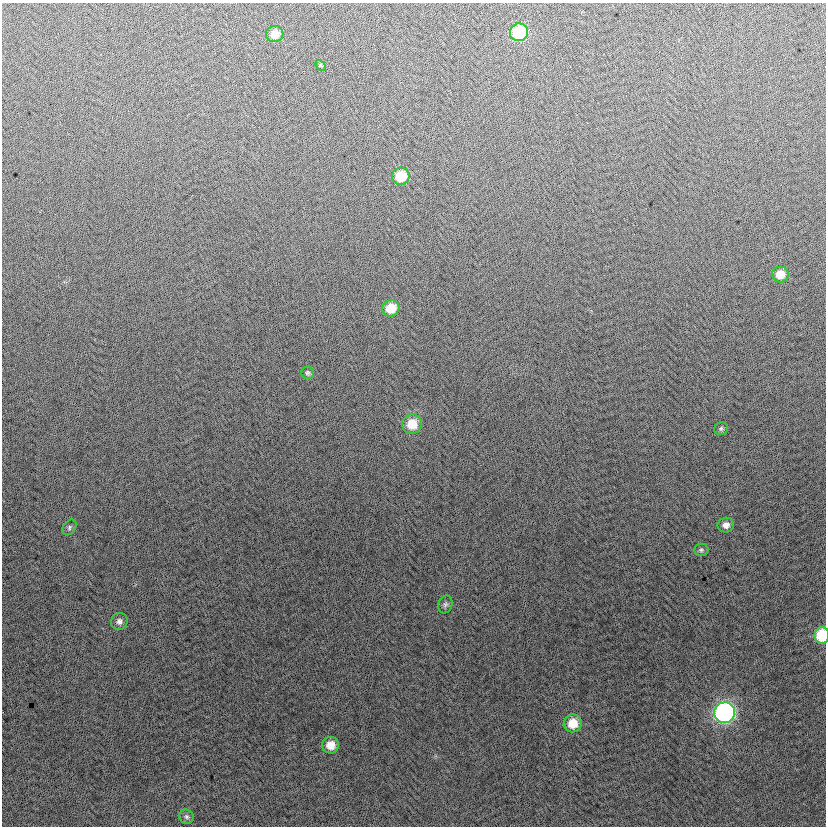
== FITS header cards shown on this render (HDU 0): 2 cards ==
NAXIS1  =                  824
NAXIS2  =                  824

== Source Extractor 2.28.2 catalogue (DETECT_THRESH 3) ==
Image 824 x 824 px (HDU 0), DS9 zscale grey, 1 PNG px = 1 image px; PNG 828 x 828 px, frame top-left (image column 1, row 824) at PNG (2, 3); each listed source drawn as its Kron ellipse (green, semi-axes under 4 px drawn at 4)
Background -0.759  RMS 13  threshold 38.6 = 3 sigma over >= 5 px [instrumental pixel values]
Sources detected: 19; all 19 listed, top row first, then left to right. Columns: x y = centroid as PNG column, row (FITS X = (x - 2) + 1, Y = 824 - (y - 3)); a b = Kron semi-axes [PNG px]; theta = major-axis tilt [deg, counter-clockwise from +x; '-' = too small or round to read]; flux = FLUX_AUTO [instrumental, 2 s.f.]
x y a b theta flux
519 32 9 9 - 57000
275 34 8 8 - 11000
321 65 6 4 -45 1200
401 176 9 8 - 25000
780 274 8 8 - 12000
391 308 8 8 - 19000
308 373 6 6 - 1900
412 424 10 9 - 19000
721 429 7 6 - 1800
726 525 8 7 - 4900
69 527 8 6 55 2100
701 550 7 6 - 1900
445 604 9 7 69 2700
119 621 8 8 - 3800
822 635 8 7 - 44000
725 713 10 10 - 260000
573 723 9 9 - 19000
331 745 8 8 - 12000
186 817 7 7 - 2300
At the frame edge (FLAGS 8, measured only in part): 1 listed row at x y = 822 635